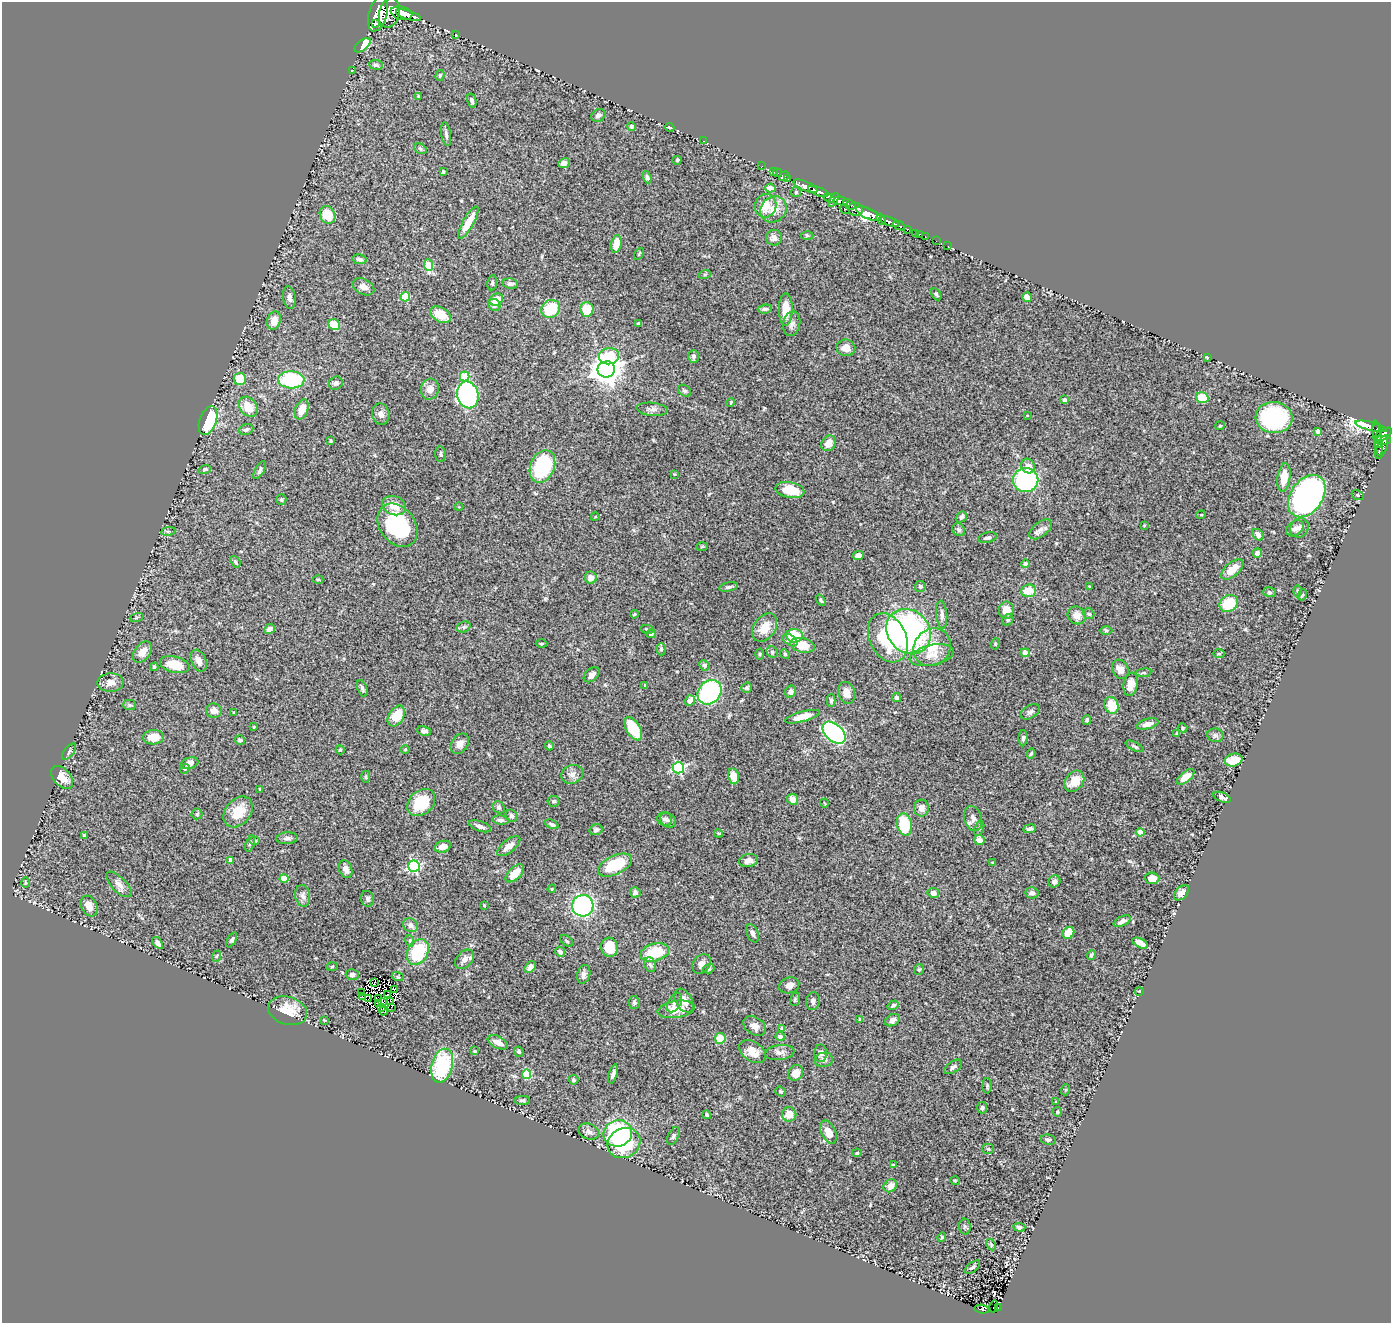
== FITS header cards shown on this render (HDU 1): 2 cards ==
NAXIS1  =                 1389
NAXIS2  =                 1321

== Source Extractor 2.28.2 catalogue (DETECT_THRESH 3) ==
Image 1389 x 1321 px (HDU 1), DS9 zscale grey, 1 PNG px = 1 image px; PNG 1393 x 1325 px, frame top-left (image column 1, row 1321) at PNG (2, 2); each listed source drawn as its Kron ellipse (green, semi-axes under 4 px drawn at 4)
Background 1.97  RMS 0.047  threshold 0.141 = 3 sigma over >= 5 px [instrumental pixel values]
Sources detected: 391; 7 with non-positive FLUX_AUTO (blend fragments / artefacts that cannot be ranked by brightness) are neither listed nor drawn; the other 384 listed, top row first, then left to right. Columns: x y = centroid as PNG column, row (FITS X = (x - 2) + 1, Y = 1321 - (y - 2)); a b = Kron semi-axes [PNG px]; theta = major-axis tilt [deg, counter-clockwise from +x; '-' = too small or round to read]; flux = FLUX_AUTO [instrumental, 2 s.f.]
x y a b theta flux
389 13 15 10 76 11000
401 13 11 6 -13 3600
378 14 18 9 74 12000
408 15 13 4 -17 2700
375 24 4 3 - 1300
456 35 4 2 - 1.8
363 45 9 5 40 95
376 65 7 5 -8 7
352 70 3 2 - 2.7
440 75 5 4 - 4.9
418 96 4 3 - 2.5
472 101 7 4 -76 8.4
598 115 7 6 - 13
631 127 4 4 - 6.3
670 127 5 2 - 3.5
446 134 12 5 -81 9
703 141 3 2 - 13
420 149 7 4 -31 5.9
677 160 4 4 - 3.9
564 163 6 4 24 14
762 166 2 2 - 22
443 171 3 3 - 5.5
773 171 3 2 - 32
777 173 5 3 - 31
784 176 5 3 - 120
647 177 6 4 -68 6.5
788 179 3 3 - 100
805 186 13 4 -24 3500
770 188 5 4 - 22
818 191 11 3 -21 3700
796 192 5 5 - 4.1
829 198 5 4 - 780
833 200 8 3 59 920
841 201 7 4 -10 890
849 204 7 3 -33 1000
766 206 12 10 70 51
773 209 14 12 45 40
845 209 5 3 - 250
856 209 7 6 - 2100
869 214 14 5 -24 7400
328 215 9 7 -63 73
881 219 6 3 -61 1600
468 222 18 5 61 53
889 222 11 4 -21 3500
899 226 6 3 -26 610
907 229 3 3 - 350
915 233 4 3 - 160
920 234 2 2 - 21
807 235 6 4 -1 4.3
925 237 3 2 - 51
774 238 8 8 - 17
936 241 2 2 - 23
616 244 9 5 79 49
948 246 2 2 - 27
639 254 6 2 57 3.6
360 259 7 5 -11 9.1
429 265 6 4 -84 84
705 274 6 4 19 4.4
492 283 7 5 80 5.9
510 284 7 5 -10 9.3
363 287 11 7 -28 20
936 294 7 4 -60 5.1
289 297 11 6 -82 15
405 297 5 4 - 100
1027 297 5 4 - 22
496 300 7 5 32 45
494 305 6 6 - 12
551 309 10 8 39 100
587 309 7 6 - 73
765 309 7 4 6 6
786 309 16 7 89 55
440 315 11 7 -28 66
274 321 9 6 72 35
638 324 3 3 - 4.8
792 324 12 8 77 15
334 325 6 5 - 76
846 348 9 8 - 24
609 356 10 8 7 83
693 356 6 5 - 10
1207 357 3 2 - 2.5
606 369 9 8 - 5000
465 377 5 4 - 94
240 379 6 6 - 70
291 380 13 8 -3 230
336 383 7 6 - 9.9
430 389 10 9 - 25
684 391 7 5 -36 6.9
468 395 13 10 -76 590
1202 398 6 5 - 79
1065 400 4 4 - 9.7
731 403 4 2 - 3.1
248 407 11 8 -53 56
302 409 10 6 70 45
652 409 16 6 -5 14
381 414 10 8 -79 17
1027 416 3 2 - 2
1274 418 18 15 -4 380
208 420 15 8 69 210
1220 426 5 4 - 3.3
1371 426 16 4 -14 470
246 429 7 5 23 6.9
1377 430 7 3 86 540
1318 431 4 4 - 16
1383 434 9 5 31 1200
1378 438 18 3 -82 280
1383 440 7 4 0 410
331 441 4 2 - 3.2
829 443 8 6 54 28
1378 445 4 3 - 77
1382 447 12 5 69 340
440 454 8 5 -88 5.7
542 466 17 12 67 250
1028 466 7 6 - 23
205 469 6 4 20 5.9
260 470 10 4 61 9.4
674 474 3 3 - 2.8
1284 478 14 6 82 47
1026 480 12 12 - 360
790 490 15 7 -11 78
1358 495 6 4 -25 3.8
1307 496 23 16 55 960
281 499 5 5 - 4.8
394 506 12 9 -21 45
459 507 4 3 - 2.3
1201 515 5 3 - 2.3
595 517 4 3 - 2.7
961 517 6 4 39 9.2
397 525 23 17 -52 260
1144 525 4 3 - 2.8
1295 528 9 7 38 13
1299 528 10 9 - 14
1041 529 13 7 38 16
959 530 7 6 - 8.2
168 531 7 3 8 4.3
1258 535 6 5 - 17
988 538 9 5 12 8.7
702 547 5 3 - 3
1257 553 4 4 - 14
858 555 5 4 - 22
235 562 6 4 -52 5.2
1025 564 4 4 - 11
1232 569 13 7 41 43
591 578 6 6 - 22
318 579 5 3 - 3.2
729 587 9 4 12 7.1
920 587 5 5 - 5.1
1090 587 4 3 - 3.2
1028 591 7 6 - 48
1297 591 6 4 -89 3.8
1269 592 6 5 - 5.8
1302 595 5 3 - 2.9
821 600 6 3 -53 4
1229 603 9 8 - 100
1006 610 8 7 - 32
634 614 4 3 - 3.7
1089 614 6 5 - 7
942 615 14 5 -85 13
1077 615 9 8 - 29
137 617 7 3 19 4.1
1008 620 6 5 - 5.4
464 627 7 5 20 5.9
765 627 15 10 55 49
270 629 6 4 24 12
647 629 7 4 -12 3.9
1106 631 6 4 -1 5
909 632 24 20 -49 760
651 634 5 4 - 9.2
795 636 8 7 - 92
888 638 26 18 -63 230
790 640 8 5 -36 17
542 643 6 3 1 3.1
995 644 5 3 - 3.2
802 645 12 7 -13 60
932 647 20 17 47 78
661 649 6 4 89 5.3
142 652 12 7 53 30
772 652 6 5 - 5.2
1025 653 4 4 - 25
760 654 5 3 - 3.8
785 654 5 4 - 3.8
1219 654 6 4 2 3.7
932 655 23 10 12 41
199 661 11 7 -65 19
175 665 15 8 -14 64
704 665 5 4 - 5.6
154 667 4 3 - 4.6
1120 669 10 8 -64 20
1144 673 7 4 7 4.8
592 675 9 6 42 13
110 683 13 9 4 25
1131 684 12 7 80 39
645 685 4 3 - 2.8
362 688 8 5 -70 9
747 688 5 5 - 6.8
710 692 13 11 49 420
791 692 6 5 - 12
847 693 11 8 -72 26
897 697 5 4 - 6.6
690 701 6 5 - 26
831 701 6 4 -89 5.9
130 705 6 5 - 5.3
1111 705 8 7 - 70
214 711 8 7 - 19
234 712 4 3 - 2.2
1030 712 10 6 31 10
396 716 11 7 57 64
802 717 18 5 15 37
1087 720 5 3 - 5.8
1147 724 11 5 15 22
254 727 3 2 - 2.9
1182 728 5 4 - 4.6
633 729 13 7 -58 110
424 731 7 4 -10 11
834 733 13 8 -42 660
1177 734 3 3 - 5.4
1215 735 8 6 -9 8.3
154 737 10 7 3 44
1023 738 8 4 89 5.9
240 740 5 4 - 7.6
460 744 11 8 55 20
549 746 4 4 - 6.1
1135 746 10 3 -27 5.2
405 749 5 3 - 2.7
340 750 5 4 - 3.1
69 752 9 4 52 7.3
1031 754 5 3 - 4.4
1234 760 9 6 14 53
190 763 9 5 18 18
678 768 6 5 - 420
185 769 5 4 - 4.6
572 774 11 9 20 17
733 776 8 5 -79 44
62 777 13 8 -48 34
366 777 6 4 89 4.2
1186 777 10 5 39 24
1074 781 11 8 53 50
260 789 4 3 - 3.4
1222 797 9 4 -22 14
793 799 6 5 - 25
554 801 6 5 - 6.7
421 802 15 12 43 110
824 803 4 3 - 2.2
499 807 6 5 - 5.5
921 808 8 7 - 19
238 812 17 12 50 67
197 814 5 5 - 4.8
511 816 6 5 - 8.4
973 818 13 8 -75 17
665 819 7 6 - 7.9
501 820 8 4 -8 8.2
668 820 8 6 -36 9.1
552 824 7 4 -23 6.3
904 825 11 7 -78 140
480 826 11 5 -19 13
979 828 7 4 69 5.4
1030 829 6 3 8 8.8
596 830 6 5 - 8.6
1140 832 4 4 - 56
718 833 4 3 - 2.9
85 835 3 3 - 3.8
287 838 11 6 3 12
979 840 5 5 - 22
255 841 5 3 - 3.5
250 843 8 4 71 6.6
509 846 14 6 39 23
443 847 8 5 16 24
231 860 4 4 - 15
748 861 10 6 9 18
992 862 3 2 - 2
615 865 18 9 25 130
414 866 6 5 - 440
346 869 9 6 -70 18
515 873 11 6 44 47
1152 878 7 6 - 25
284 879 4 4 - 68
1054 881 6 6 - 14
25 883 5 4 - 4.1
119 884 16 7 -45 19
552 889 4 3 - 3.2
635 892 5 5 - 11
933 893 5 5 - 14
1032 893 6 5 - 11
1182 893 9 5 46 15
303 896 11 7 -80 14
368 899 8 6 -77 8.6
484 905 3 2 - 2.9
89 906 11 7 -63 28
583 906 11 10 - 550
1122 921 9 5 26 12
410 925 8 6 -29 16
753 933 9 5 -67 10
1068 933 6 5 - 57
232 940 8 4 59 6.3
410 941 6 4 -73 4.8
567 941 7 4 -37 4.8
158 943 7 4 -54 11
1140 943 8 4 -27 24
609 947 10 8 -78 71
418 952 13 10 59 160
560 952 5 4 - 8.9
655 952 15 8 15 120
1091 955 5 3 - 5.6
217 956 6 3 70 3.3
465 959 11 7 46 16
701 964 10 8 50 16
650 965 8 5 -68 7.6
332 967 6 4 3 3.5
530 967 6 4 51 17
709 969 5 4 - 7.5
919 970 5 5 - 4.8
352 974 6 5 - 12
584 974 10 6 73 13
398 977 6 4 -17 4
374 983 3 2 - 1.7
789 985 10 7 16 16
394 989 3 2 - 1.2
1139 991 4 3 - 2
362 993 2 2 - 1.9
387 995 3 2 - 3.2
362 996 3 2 - 4.4
368 999 2 2 - 2
378 999 3 2 - 5.6
795 999 7 5 74 5.3
684 1001 13 8 -59 29
813 1001 9 6 81 9.8
391 1002 4 2 - 5.9
379 1003 3 2 - 4.6
382 1003 3 2 - 0.54
634 1003 6 5 - 5.8
675 1003 10 6 58 13
893 1005 6 4 32 7.8
382 1007 2 2 - 1.6
391 1007 2 2 - 1
676 1009 18 8 8 47
288 1011 20 14 -17 80
383 1011 4 3 - 6.1
860 1019 3 2 - 2.5
324 1020 3 2 - 2.4
892 1020 8 5 31 14
755 1026 12 8 -34 22
782 1028 4 4 - 3.1
780 1036 5 4 - 6.5
720 1038 5 5 - 62
498 1042 11 6 -26 26
475 1051 3 3 - 2.9
752 1051 15 9 -34 38
519 1052 5 4 - 5.4
780 1052 15 7 8 16
821 1053 9 6 89 10
824 1060 9 7 10 14
442 1066 17 10 75 260
953 1067 10 5 35 9.5
796 1073 8 7 - 39
527 1074 4 4 - 140
613 1074 10 4 73 12
573 1080 5 4 - 5.6
987 1086 7 4 90 4.8
1065 1090 5 3 - 3.1
781 1091 5 4 - 5.9
522 1100 8 4 2 5.2
1056 1102 4 4 - 3.8
982 1108 6 5 - 6.4
1057 1112 5 4 - 4.7
789 1114 7 7 - 37
707 1115 4 4 - 4.4
589 1132 10 7 -24 14
828 1132 12 7 -65 34
618 1133 14 13 - 300
673 1136 9 5 66 7.3
1048 1140 7 5 -12 8.1
624 1143 17 14 29 180
988 1149 5 5 - 4
857 1153 5 4 - 4.9
893 1165 4 3 - 2.7
955 1181 5 4 - 3.6
890 1186 7 6 - 24
965 1227 8 6 89 6.5
1019 1227 6 4 -5 7.4
942 1237 5 4 - 3.9
991 1245 6 4 -64 4.3
972 1267 9 4 38 8.1
994 1306 6 3 77 32
998 1307 3 2 - 8.8
982 1309 7 4 -7 57
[7 non-positive-flux detections neither listed nor drawn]